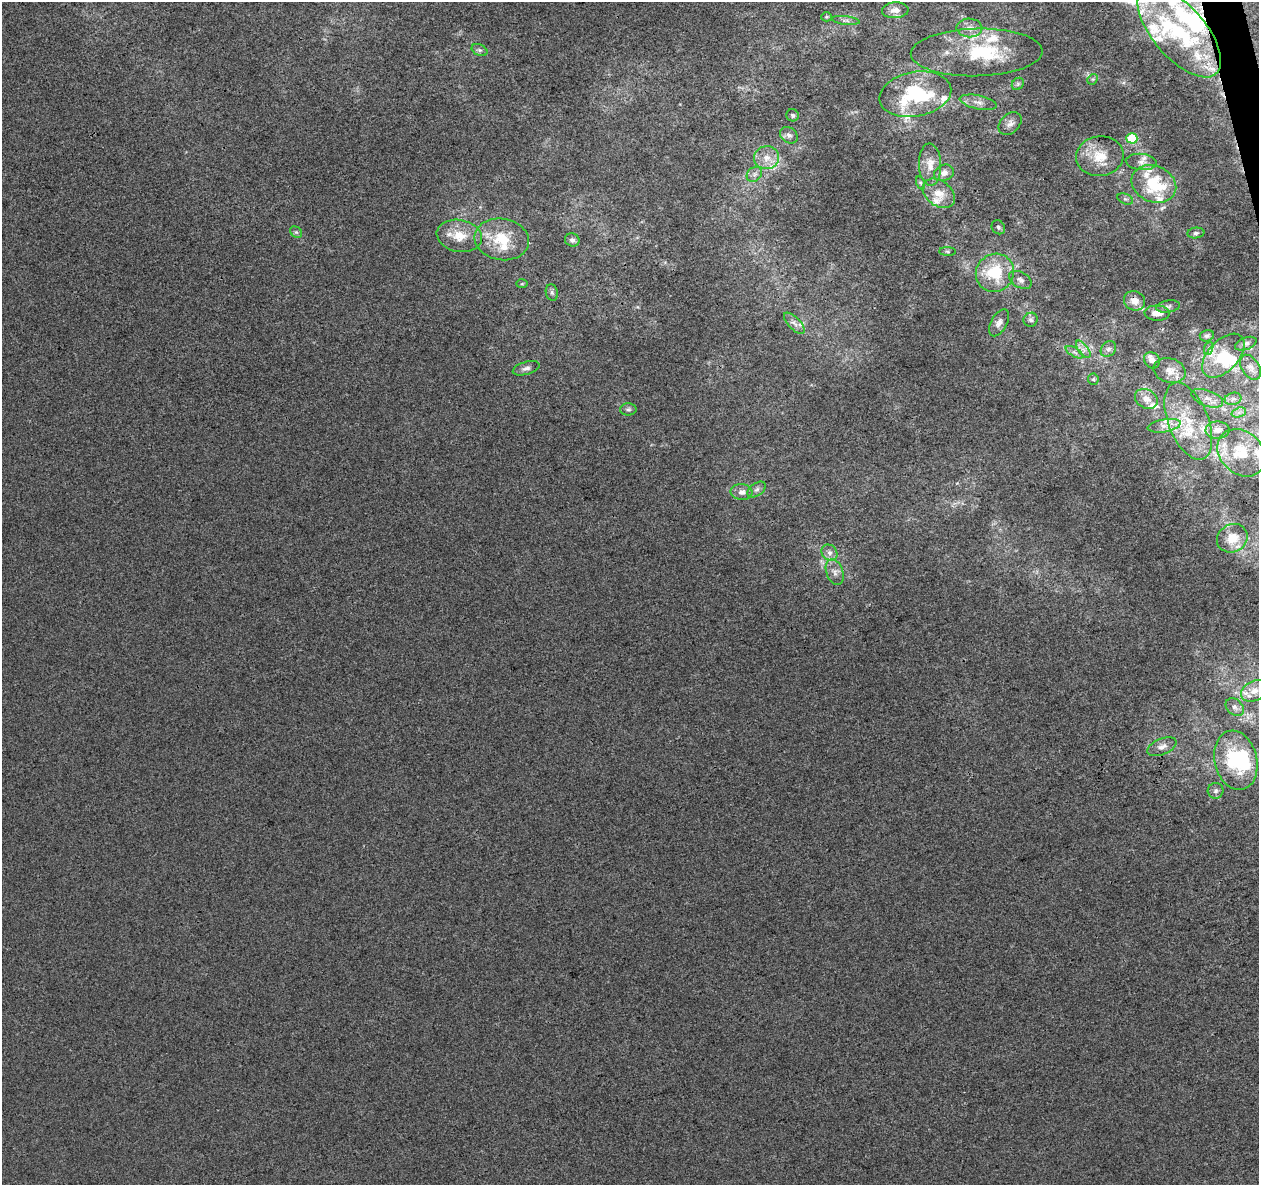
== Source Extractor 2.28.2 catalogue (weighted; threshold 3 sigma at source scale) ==
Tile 10 of 4 x 4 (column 2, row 3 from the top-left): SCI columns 1315-2571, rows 1287-2469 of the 5142 x 4891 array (HDU 1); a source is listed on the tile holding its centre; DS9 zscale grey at full resolution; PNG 1261 x 1187 px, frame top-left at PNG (2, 2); each listed source drawn as its Kron ellipse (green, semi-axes under 4 px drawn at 4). Shown black and unused: <1% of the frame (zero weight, under 3 of 4 exposures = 5% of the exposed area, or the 3 px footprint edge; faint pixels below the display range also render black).
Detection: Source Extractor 2.28.2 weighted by HDU 2 'WHT'; one run over the whole footprint, this tile lists its part. Background -3.74e-04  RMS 0.0047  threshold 0.021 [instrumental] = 3 sigma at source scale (4.5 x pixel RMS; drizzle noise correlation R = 1.50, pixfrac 1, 0.0396/0.0396 arcsec/px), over >= 5 px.
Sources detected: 98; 3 inside a brighter object's white glare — neither listed nor drawn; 22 inside a brighter listed object's ellipse — not listed separately; the other 73 listed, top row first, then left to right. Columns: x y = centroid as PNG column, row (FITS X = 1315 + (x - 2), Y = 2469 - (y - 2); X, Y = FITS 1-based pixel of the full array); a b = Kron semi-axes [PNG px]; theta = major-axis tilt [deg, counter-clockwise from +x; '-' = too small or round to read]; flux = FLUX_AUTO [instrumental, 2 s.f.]
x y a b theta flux
895 10 13 8 4 3.5
826 17 5 4 - 0.61
846 20 14 4 -7 1.4
969 28 13 9 -1 3.6
1179 32 56 26 -49 53
480 50 8 5 -26 1.3
977 52 66 24 1 32
1093 79 6 4 43 0.74
1018 84 6 5 - 0.87
915 94 36 22 11 39
978 102 19 6 -12 3.1
792 115 6 6 - 1.1
1010 123 13 9 45 2.6
789 135 9 7 -38 1.9
1132 138 5 5 - 24
1100 156 24 20 7 12
767 158 12 11 - 5.8
1141 162 15 8 -5 3
930 165 21 11 -88 6.3
944 173 10 8 21 2.6
754 174 8 6 44 1.9
921 183 7 4 -71 0.8
1154 184 23 18 -23 25
939 193 18 12 -38 6.7
1125 199 8 5 -24 1.1
998 227 7 6 - 1.1
296 232 6 5 - 0.95
1196 233 8 5 7 1.2
459 236 23 16 -10 11
502 239 27 20 -9 17
572 240 7 6 - 1.5
947 251 8 4 -1 0.78
995 273 19 18 - 21
1020 280 12 7 -30 2.1
522 284 6 4 2 0.53
552 293 8 6 -74 1.2
1134 301 11 9 -25 4.8
1168 306 12 6 10 1.8
1157 313 13 7 -3 4.3
1031 320 7 6 - 1.3
794 323 13 6 -46 2.6
999 323 15 8 60 2.8
1207 336 7 5 15 1.1
1246 344 11 6 21 1.5
1209 348 7 4 71 1.2
1083 349 10 5 -54 2
1108 349 8 7 - 1.8
1074 352 10 4 -31 1.6
1223 356 26 15 47 17
1152 360 9 7 -49 2.5
1250 367 14 8 -58 2.7
526 368 14 6 17 2.2
1170 371 16 12 -15 5
1093 379 6 5 - 0.81
1207 398 16 8 -20 4
1146 399 12 9 -29 3.9
1233 399 8 6 13 1.8
628 409 8 6 1 1.2
1239 412 7 4 19 1.5
1188 421 41 20 -68 22
1164 426 17 6 10 3.7
1218 430 12 8 2 4.2
1241 453 26 21 -43 21
757 489 10 6 35 1.7
742 492 11 8 -6 2.8
1232 538 16 13 31 9.4
829 553 9 7 -44 2.2
835 572 13 8 -70 2.9
1254 691 14 9 26 5
1235 707 10 7 -43 2.2
1162 747 15 8 22 3.1
1236 760 30 21 -77 34
1216 791 8 7 - 1.5
Overlapping masked pixels (flux is a lower limit): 2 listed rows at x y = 1179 32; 1134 301
Isophote crosses this tile's border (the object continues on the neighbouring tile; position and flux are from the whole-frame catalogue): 1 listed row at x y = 1179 32